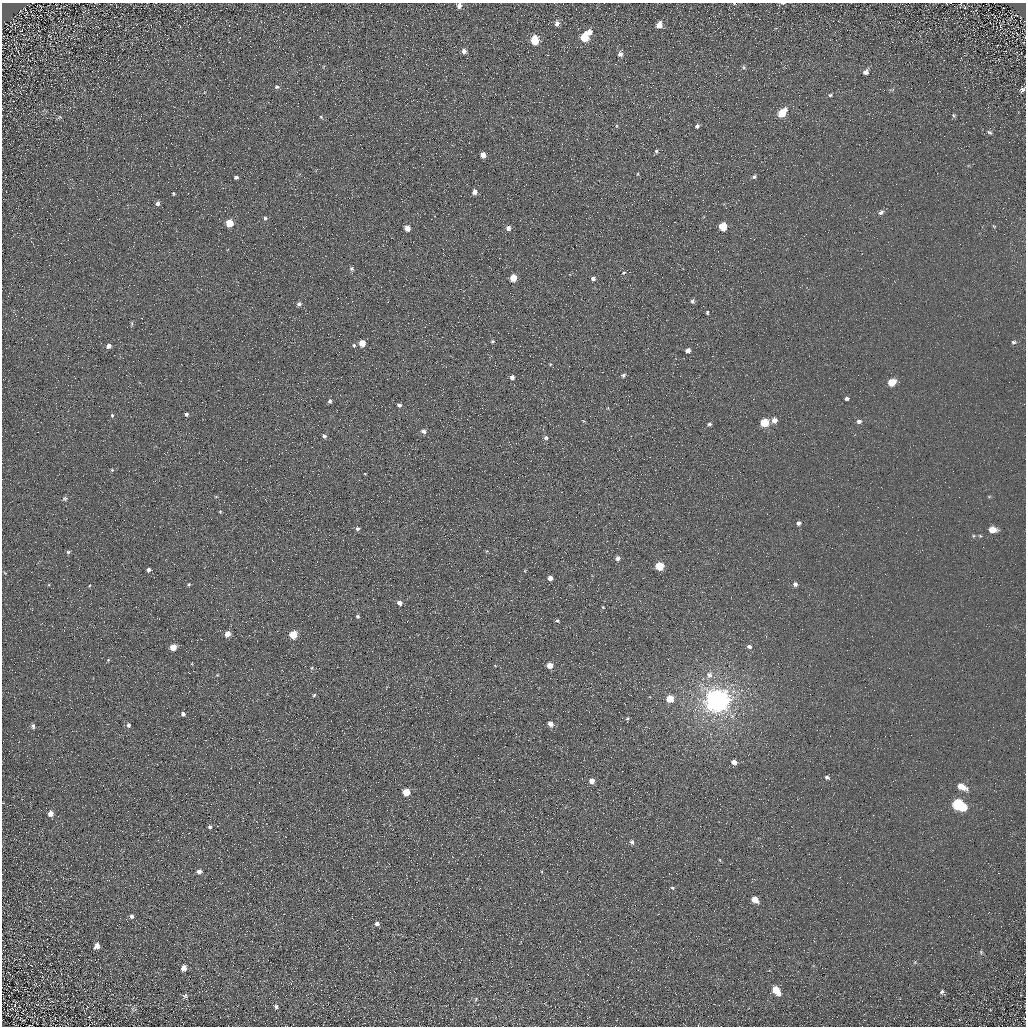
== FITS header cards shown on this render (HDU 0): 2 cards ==
NAXIS1  =                 1024 / Required FITS header
NAXIS2  =                 1024 / Required FITS header

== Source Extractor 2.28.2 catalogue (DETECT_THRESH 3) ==
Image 1024 x 1024 px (HDU 0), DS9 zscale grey, 1 PNG px = 1 image px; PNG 1028 x 1028 px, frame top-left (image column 1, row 1024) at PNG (2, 3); no overlay
Background 5.07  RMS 7.8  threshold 23.4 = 3 sigma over >= 5 px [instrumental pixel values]
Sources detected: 134; all 134 listed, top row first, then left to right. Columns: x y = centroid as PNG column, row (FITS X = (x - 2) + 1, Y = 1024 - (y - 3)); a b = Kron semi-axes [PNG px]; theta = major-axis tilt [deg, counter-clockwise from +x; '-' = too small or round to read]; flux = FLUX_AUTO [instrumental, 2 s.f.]
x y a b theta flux
782 3 6 3 -1 650
459 5 5 4 - 2600
965 8 3 2 - 380
407 11 3 2 - 680
557 24 6 5 - 2200
659 25 6 5 - 4800
589 33 6 6 - 3100
585 37 6 5 - 15000
535 40 6 5 - 19000
464 51 7 6 - 2200
620 54 6 5 - 2000
744 67 6 5 - 850
865 72 7 5 37 2200
277 87 7 4 -7 910
1022 89 7 4 49 1100
830 95 6 4 11 820
782 113 7 5 49 16000
954 115 5 4 - 640
60 117 5 5 - 680
321 117 6 4 -46 680
697 126 5 4 - 1200
990 132 6 4 -35 820
656 151 5 4 - 850
483 155 5 4 - 4800
638 174 5 3 - 440
236 177 4 3 - 1000
754 177 6 5 - 1000
474 192 5 5 - 2900
173 194 4 3 - 560
157 203 6 6 - 1500
881 212 6 5 - 1500
265 218 5 4 - 960
229 223 5 5 - 11000
723 226 5 5 - 17000
407 228 5 4 - 4400
508 228 5 5 - 2800
352 269 6 5 - 1100
624 272 5 4 - 670
513 278 5 5 - 11000
593 278 5 5 - 1900
692 301 5 5 - 1300
299 304 6 5 - 1500
707 312 4 3 - 770
132 324 7 3 83 720
492 342 5 5 - 750
1014 342 6 5 - 1200
362 343 5 5 - 7700
354 345 5 5 - 870
108 346 6 5 - 2200
688 350 4 4 - 3300
623 375 5 4 - 1300
512 377 4 4 - 1600
892 382 6 5 - 11000
846 398 4 4 - 1300
330 401 5 4 - 1200
399 405 5 4 - 1400
186 414 4 4 - 1100
112 415 5 4 - 780
774 420 5 5 - 3500
859 421 5 4 - 1900
764 423 5 5 - 21000
709 424 5 4 - 1300
423 431 6 5 - 1900
324 436 5 4 - 1400
546 438 5 5 - 1100
112 470 5 4 - 600
365 474 4 3 - 390
216 497 5 3 - 460
989 497 5 4 - 500
65 498 6 6 - 1000
220 512 4 4 - 520
798 523 4 4 - 1600
357 529 6 5 - 1200
992 530 7 5 -3 6500
973 536 5 3 - 560
68 552 6 4 28 820
617 558 5 4 - 2000
659 566 5 5 - 19000
149 570 4 4 - 1500
5 573 4 3 - 400
550 578 4 4 - 2900
189 584 5 5 - 750
795 584 5 5 - 1600
399 603 6 5 - 2600
603 607 4 3 - 430
357 616 5 4 - 930
557 621 4 4 - 750
227 634 5 4 - 5500
293 635 5 5 - 15000
749 646 5 4 - 1400
173 647 5 4 - 7500
108 660 5 4 - 540
550 665 5 4 - 5600
312 668 6 4 89 610
217 675 5 4 - 520
709 675 9 8 - 2900
314 695 5 4 - 660
670 698 5 5 - 11000
717 700 8 7 - 810000
183 714 5 4 - 1400
627 718 5 4 - 720
550 724 5 4 - 3700
128 725 6 5 - 1300
33 726 6 4 -81 1100
734 762 5 4 - 3700
827 777 5 4 - 1200
592 781 5 4 - 4500
962 787 9 5 -27 7300
406 792 5 5 - 13000
959 805 9 6 -28 60000
50 813 6 5 - 3200
873 815 2 2 - 320
210 827 6 5 - 1100
250 842 2 2 - 360
632 842 6 4 -62 1100
720 860 5 3 - 370
199 871 5 5 - 2400
672 888 5 4 - 830
755 899 5 5 - 7000
131 916 6 5 - 1400
377 924 5 4 - 2400
97 946 6 5 - 3300
268 946 2 2 - 200
981 952 6 4 -46 680
915 962 6 3 72 600
184 968 6 5 - 3400
776 990 7 5 -55 12000
942 992 6 5 - 1100
185 996 7 6 - 1300
476 999 6 3 72 530
15 1004 8 3 74 730
276 1007 6 6 - 1200
133 1008 7 6 - 1200
2 1020 2 2 - 310
At the frame edge (FLAGS 8, measured only in part): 4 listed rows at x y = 782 3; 459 5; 1022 89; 2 1020